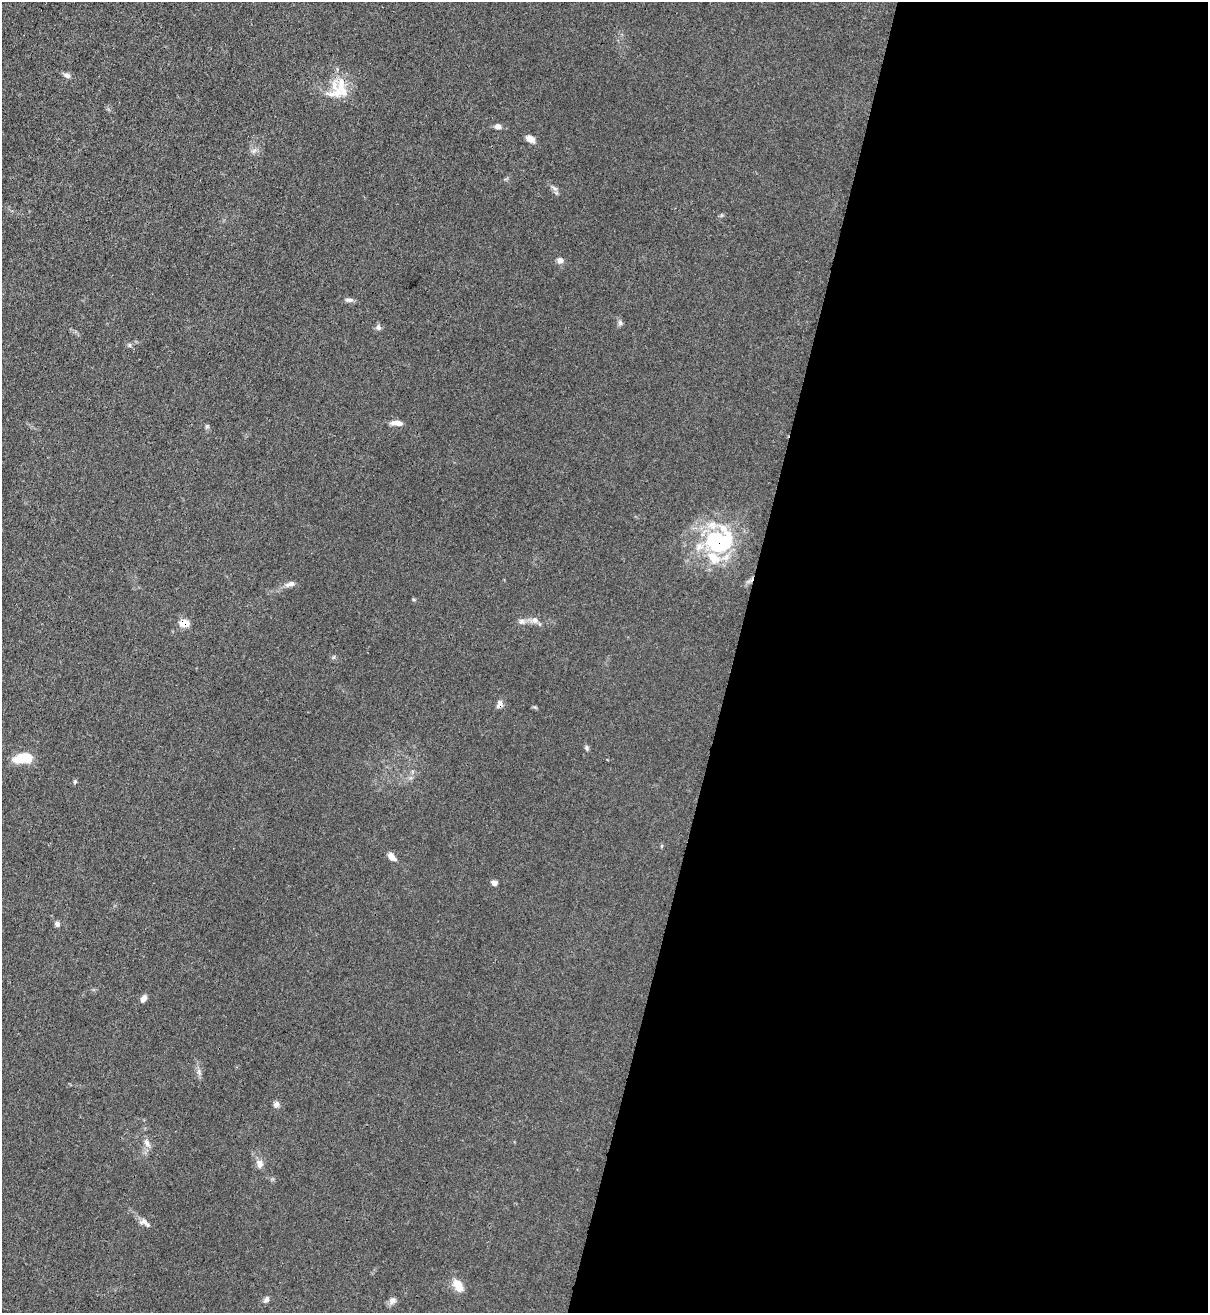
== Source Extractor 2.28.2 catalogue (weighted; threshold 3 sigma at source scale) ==
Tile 12 of 4 x 4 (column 4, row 3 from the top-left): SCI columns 3837-5042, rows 1340-2650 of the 5386 x 5316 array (HDU 1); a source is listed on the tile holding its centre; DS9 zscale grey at full resolution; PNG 1210 x 1315 px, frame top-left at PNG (2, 2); no overlay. Shown black and unused: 39% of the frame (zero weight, under 3 of 4 exposures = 7% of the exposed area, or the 3 px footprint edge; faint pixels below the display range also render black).
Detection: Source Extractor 2.28.2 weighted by HDU 2 'WHT'; one run over the whole footprint, this tile lists its part. Background 0.0298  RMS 0.003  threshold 0.0134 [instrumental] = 3 sigma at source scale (4.5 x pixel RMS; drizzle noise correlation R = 1.50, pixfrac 1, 0.05/0.05 arcsec/px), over >= 5 px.
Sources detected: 35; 2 inside a brighter listed object's ellipse — not listed separately; the other 33 listed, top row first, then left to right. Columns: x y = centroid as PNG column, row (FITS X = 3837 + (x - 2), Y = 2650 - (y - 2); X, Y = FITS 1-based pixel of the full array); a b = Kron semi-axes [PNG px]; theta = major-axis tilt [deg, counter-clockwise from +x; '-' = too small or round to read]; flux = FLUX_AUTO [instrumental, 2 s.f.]
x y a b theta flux
67 75 9 6 -30 0.97
338 91 33 21 43 8.6
498 126 9 7 -6 1
530 139 11 7 -33 2
554 188 10 4 -35 0.82
560 260 8 7 - 1.2
349 300 10 6 -6 0.94
620 323 8 6 -89 0.73
378 327 8 6 -77 0.78
129 345 5 5 - 0.48
397 423 14 6 -3 1.8
207 426 7 4 45 0.39
718 542 43 33 3 29
290 584 13 6 15 1.4
534 620 10 8 -22 1.4
522 621 10 8 -15 1.2
183 623 9 7 0 3.9
499 704 10 6 69 1.4
587 748 8 5 -83 0.56
23 758 23 10 7 6.6
75 782 6 5 - 0.39
391 856 12 6 -48 1.9
494 883 6 5 - 1.2
57 924 7 6 - 0.92
143 999 9 6 59 1.2
199 1072 9 5 -72 0.92
276 1104 6 5 - 1.6
147 1143 12 6 -57 1.3
260 1164 10 8 -82 1.7
145 1223 16 7 -29 1.5
458 1285 17 9 -63 3.8
266 1299 8 6 44 0.99
392 1301 10 8 21 1.2
Overlapping masked pixels (flux is a lower limit): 3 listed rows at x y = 718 542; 183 623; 499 704